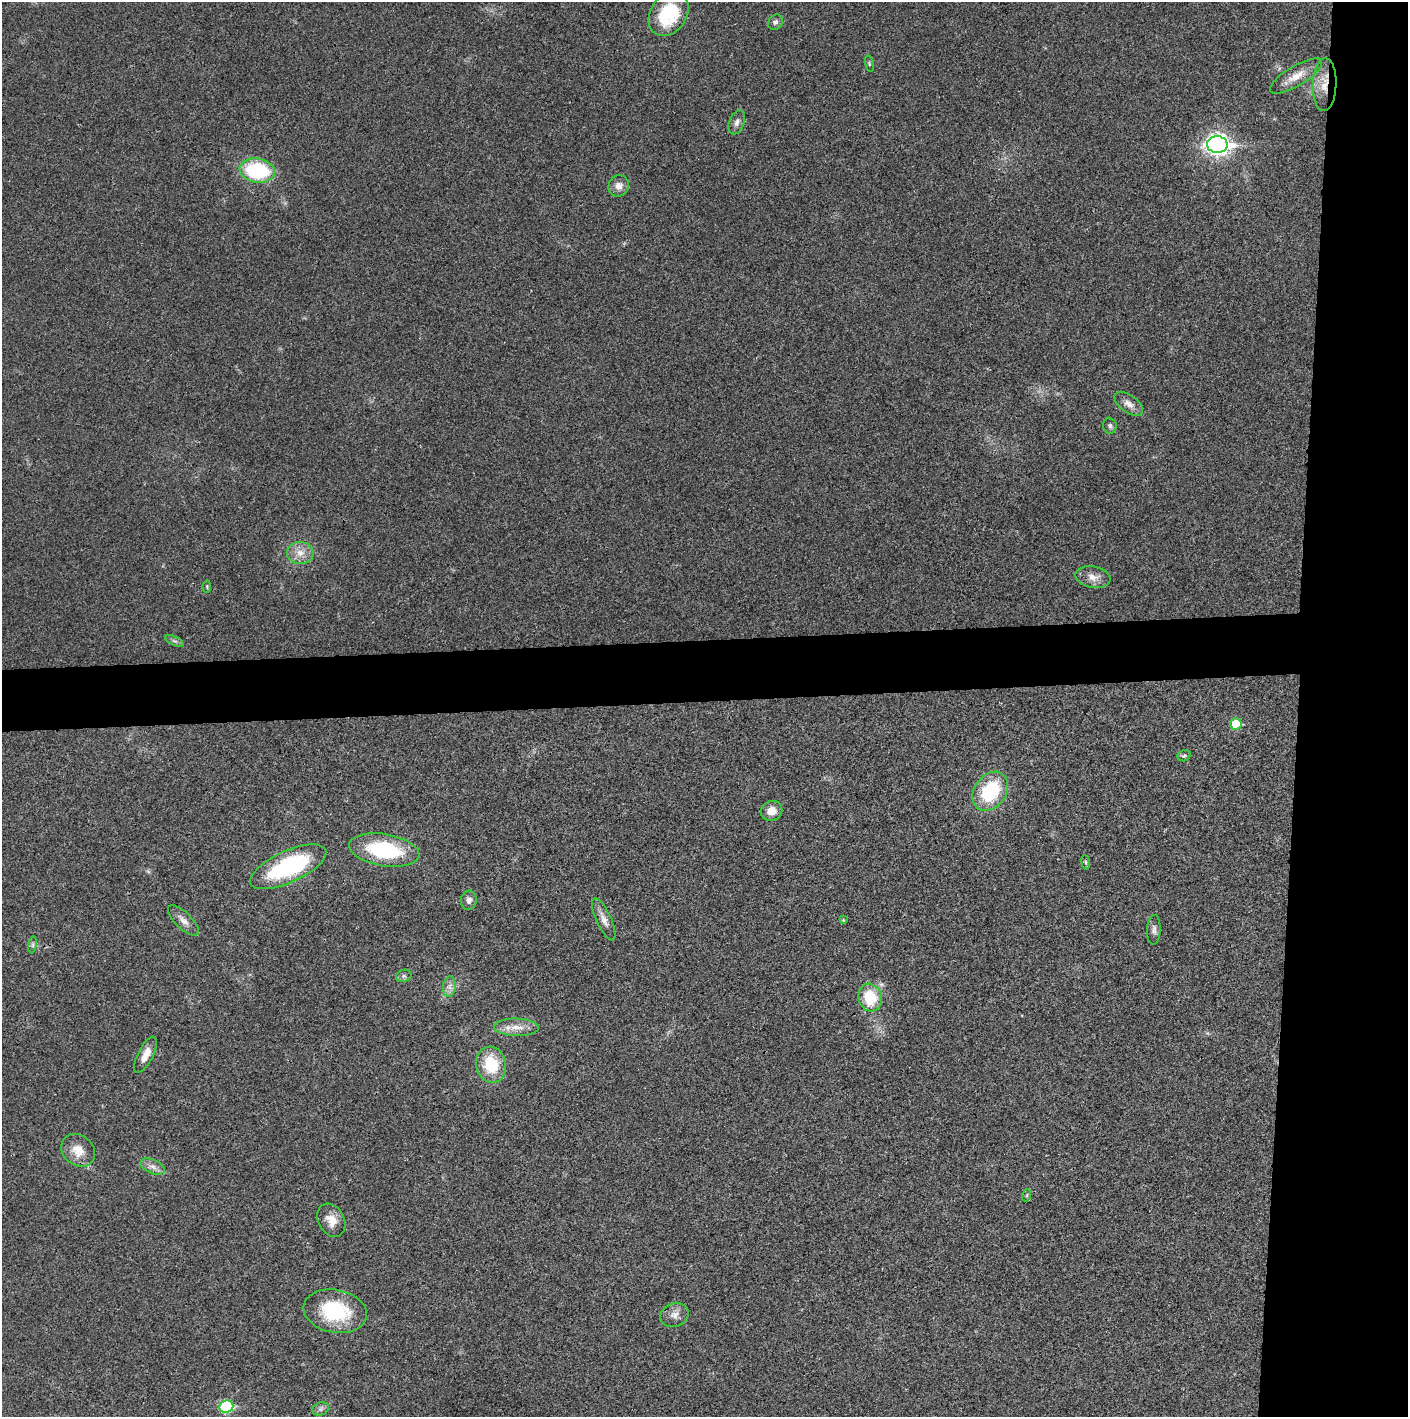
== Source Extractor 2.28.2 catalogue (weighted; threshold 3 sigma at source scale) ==
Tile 6 of 3 x 3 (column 3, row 2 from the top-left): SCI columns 2815-4220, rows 1415-2829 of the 4221 x 4243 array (HDU 1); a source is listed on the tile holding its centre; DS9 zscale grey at full resolution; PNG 1410 x 1419 px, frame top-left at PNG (2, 2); each listed source drawn as its Kron ellipse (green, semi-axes under 4 px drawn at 4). Shown black and unused: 12% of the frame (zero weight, under 3 of 4 exposures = <1% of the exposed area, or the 3 px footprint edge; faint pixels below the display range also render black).
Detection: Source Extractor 2.28.2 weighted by HDU 2 'WHT'; one run over the whole footprint, this tile lists its part. Background 0.019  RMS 0.0051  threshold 0.023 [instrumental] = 3 sigma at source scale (4.5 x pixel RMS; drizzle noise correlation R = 1.50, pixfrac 1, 0.05/0.05 arcsec/px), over >= 5 px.
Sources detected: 42; all 42 listed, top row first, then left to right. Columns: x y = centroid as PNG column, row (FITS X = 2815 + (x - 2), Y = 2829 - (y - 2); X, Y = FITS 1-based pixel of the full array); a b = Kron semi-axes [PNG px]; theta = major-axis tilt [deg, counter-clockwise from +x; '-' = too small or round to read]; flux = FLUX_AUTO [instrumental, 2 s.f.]
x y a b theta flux
669 14 24 18 58 31
775 22 8 6 48 1.5
869 64 8 3 -77 0.71
1296 76 30 10 31 7.4
1325 85 26 12 88 9.6
737 122 13 7 69 2.4
1217 144 10 8 0 280
257 171 17 12 -9 44
619 186 11 10 - 3.6
1129 404 16 8 -37 4
1110 426 8 6 -84 1.4
300 553 13 11 -7 5.8
1093 577 18 11 -11 4.8
207 586 6 4 81 0.59
174 641 10 4 -26 1.3
1236 724 6 5 - 13
1184 756 7 5 24 0.94
990 791 21 15 54 32
772 811 11 9 27 5.6
384 850 35 16 -9 39
1086 862 7 4 -82 0.82
288 867 41 15 25 56
469 900 9 8 - 2.2
604 919 23 7 -66 4.2
183 920 20 8 -44 3.7
843 920 4 4 - 0.43
1154 930 15 7 88 2.1
33 945 8 4 82 1.1
404 976 8 6 20 1.3
449 987 10 6 84 2.6
870 998 14 11 -75 18
516 1027 22 8 -1 6.3
146 1055 20 7 63 5.7
491 1065 18 15 -77 21
78 1150 18 15 -41 8.2
153 1167 13 7 -23 2.9
1027 1195 6 4 72 0.56
331 1220 17 12 -61 6
335 1311 32 21 -11 35
674 1315 14 11 22 4.1
226 1406 7 6 - 38
321 1409 8 6 20 1.6
Overlapping masked pixels (flux is a lower limit): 1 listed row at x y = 1325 85